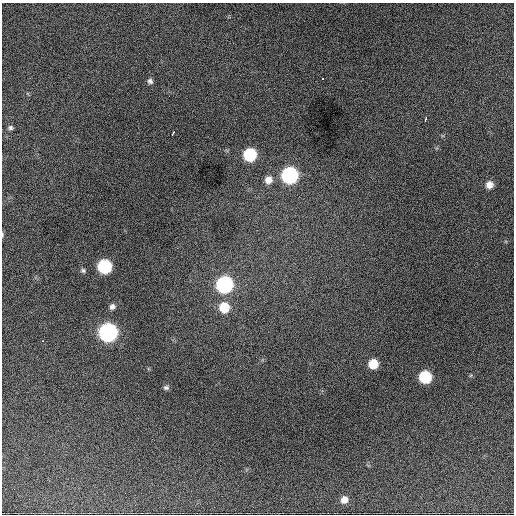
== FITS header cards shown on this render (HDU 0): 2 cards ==
NAXIS1  =                  512 / Axis length
NAXIS2  =                  512 / Axis length

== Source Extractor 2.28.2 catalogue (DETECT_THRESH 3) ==
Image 512 x 512 px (HDU 0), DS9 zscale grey, 1 PNG px = 1 image px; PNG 516 x 516 px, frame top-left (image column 1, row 512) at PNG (2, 3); no overlay
Background 1240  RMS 34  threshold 103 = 3 sigma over >= 5 px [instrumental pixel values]
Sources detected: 21; all 21 listed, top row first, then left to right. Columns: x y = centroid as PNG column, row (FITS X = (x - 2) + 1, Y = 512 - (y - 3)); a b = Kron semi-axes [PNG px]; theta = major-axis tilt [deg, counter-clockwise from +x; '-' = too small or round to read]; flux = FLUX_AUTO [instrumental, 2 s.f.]
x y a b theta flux
323 79 3 2 - 4700
150 81 7 6 - 6400
425 120 5 3 - 7400
10 128 7 6 - 5300
173 133 4 2 - 5700
250 155 8 8 - 190000
289 175 9 9 - 550000
268 180 9 8 - 18000
489 185 8 8 - 17000
2 235 6 3 -83 2800
104 266 8 8 - 250000
83 270 6 5 - 4600
224 285 9 9 - 580000
112 307 7 7 - 8300
224 307 9 9 - 61000
108 332 9 9 - 930000
43 341 3 2 - 3300
373 364 7 7 - 52000
425 377 8 8 - 150000
166 388 7 6 - 5600
344 500 8 8 - 17000
At the frame edge (FLAGS 8, measured only in part): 1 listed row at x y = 2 235